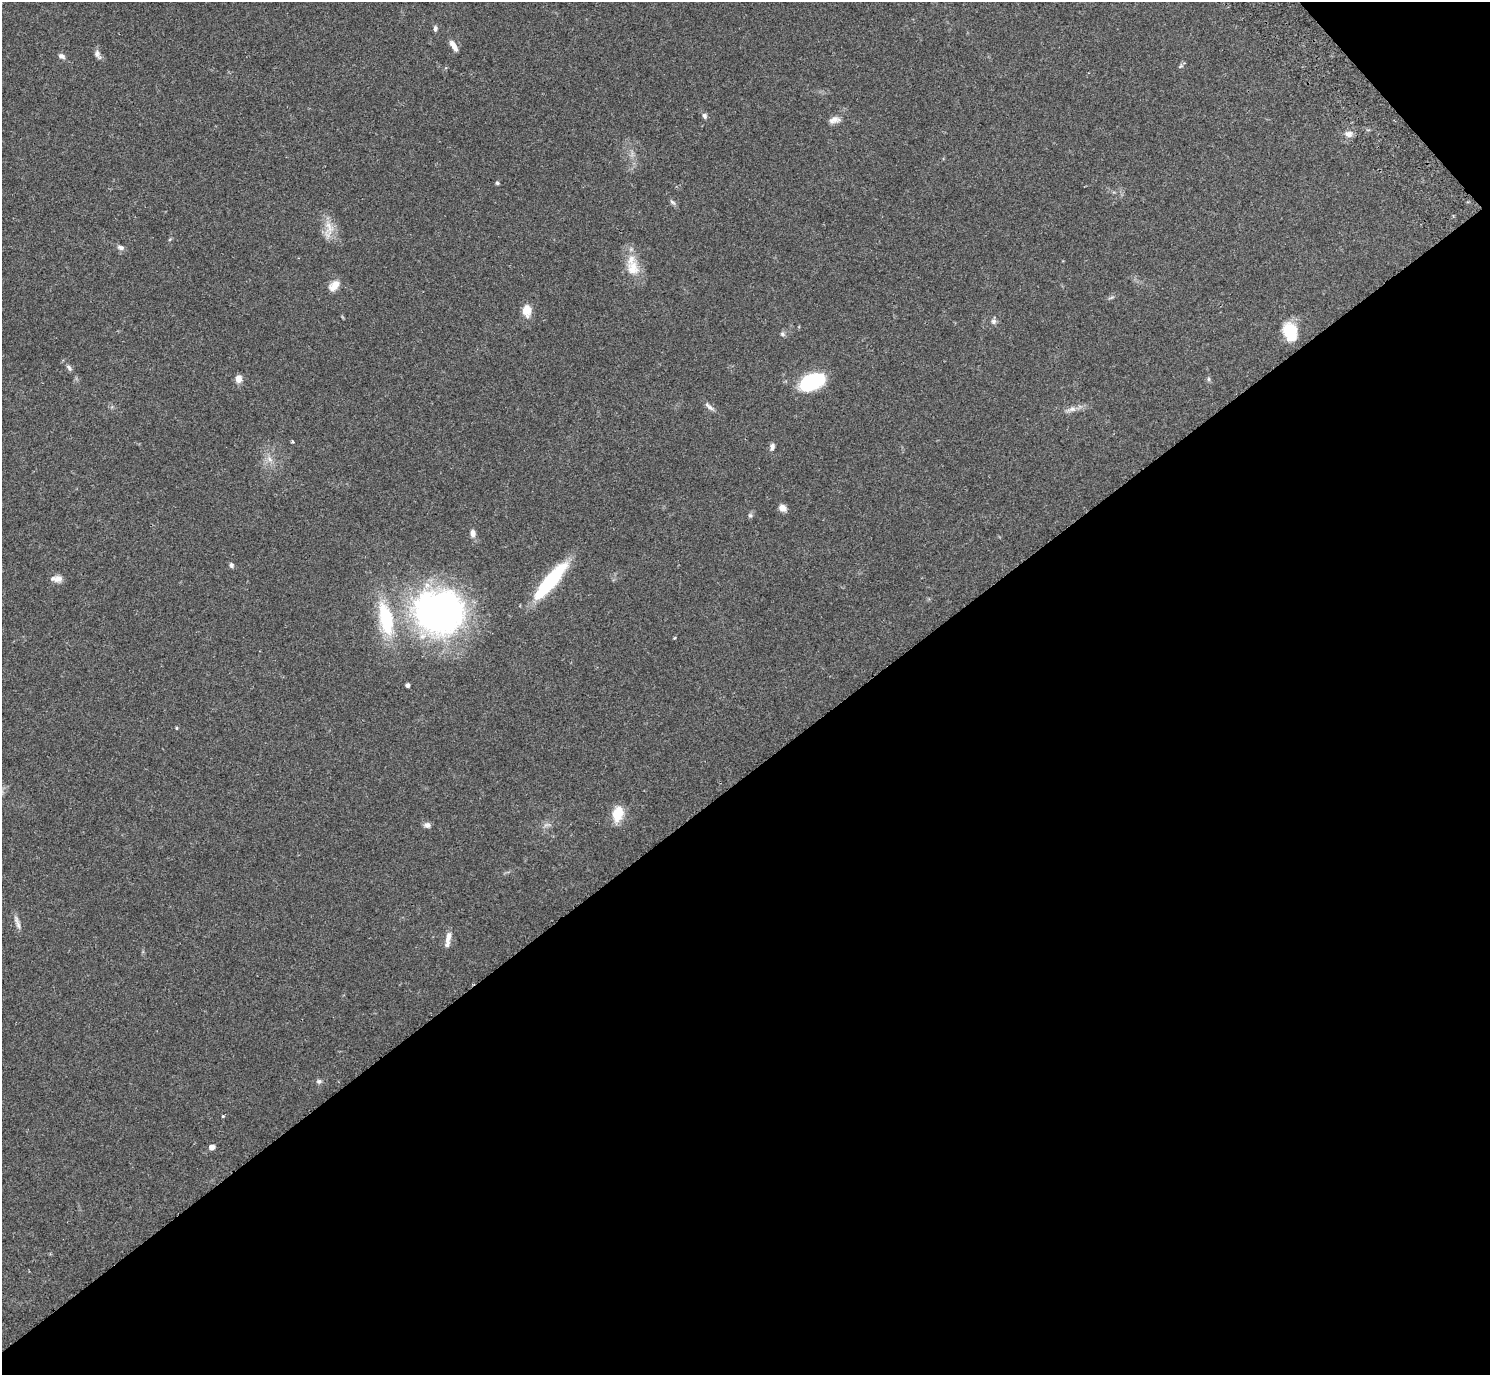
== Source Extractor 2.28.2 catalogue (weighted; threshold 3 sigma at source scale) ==
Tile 12 of 4 x 4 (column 4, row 3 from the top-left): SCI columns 4514-6001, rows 1576-2948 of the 6052 x 6035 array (HDU 1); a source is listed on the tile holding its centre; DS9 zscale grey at full resolution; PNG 1492 x 1377 px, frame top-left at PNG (2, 2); no overlay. Shown black and unused: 45% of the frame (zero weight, under 2 of 3 exposures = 3% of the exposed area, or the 3 px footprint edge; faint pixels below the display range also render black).
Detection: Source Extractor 2.28.2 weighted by HDU 2 'WHT'; one run over the whole footprint, this tile lists its part. Background 0.0812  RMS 0.0059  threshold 0.0267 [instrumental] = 3 sigma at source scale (4.5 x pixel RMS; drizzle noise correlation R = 1.50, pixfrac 1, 0.05/0.05 arcsec/px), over >= 5 px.
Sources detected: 47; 2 inside a brighter listed object's ellipse — not listed separately; the other 45 listed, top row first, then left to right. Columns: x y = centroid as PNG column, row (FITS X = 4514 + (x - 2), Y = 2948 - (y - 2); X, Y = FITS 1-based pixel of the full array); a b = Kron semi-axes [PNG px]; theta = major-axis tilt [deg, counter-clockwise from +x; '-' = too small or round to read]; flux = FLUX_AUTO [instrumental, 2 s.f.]
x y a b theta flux
435 28 8 5 -89 1.4
454 46 14 6 -56 3.9
97 54 13 7 -62 2.4
62 56 9 6 -32 1.8
1181 66 7 4 37 0.88
705 115 8 5 -81 1.5
834 120 15 8 13 3.7
1349 134 10 8 -5 2.9
497 183 5 4 - 0.83
673 202 9 5 -37 1.3
329 229 29 12 85 7.9
121 247 9 6 -19 1.9
633 268 25 17 -80 12
334 286 15 9 45 5.6
527 311 13 9 -87 7.7
994 321 7 7 - 1.7
1290 332 20 14 -71 17
782 334 7 5 -22 1.1
69 368 9 5 -51 1.6
239 379 9 7 81 3.7
1209 379 6 4 -90 0.88
811 382 24 14 20 44
709 407 15 5 -42 2.3
1072 409 14 7 13 3.3
293 441 4 3 - 0.64
772 447 9 5 77 2
269 459 10 7 -42 3
783 508 9 7 -37 3
750 515 7 5 69 1.1
472 533 9 6 -81 3
231 565 7 5 -75 1.3
58 578 12 9 10 3.3
551 581 46 12 50 44
439 612 60 53 -4 190
674 638 4 3 - 0.56
407 685 4 4 - 1.7
176 728 4 3 - 0.6
618 814 21 13 77 9.9
427 825 9 7 -14 2.1
547 825 12 2 0 1.2
17 922 21 5 -73 2.7
448 939 21 6 79 4.2
319 1081 7 6 - 1.4
223 1116 3 3 - 1.1
212 1147 5 5 - 3.8